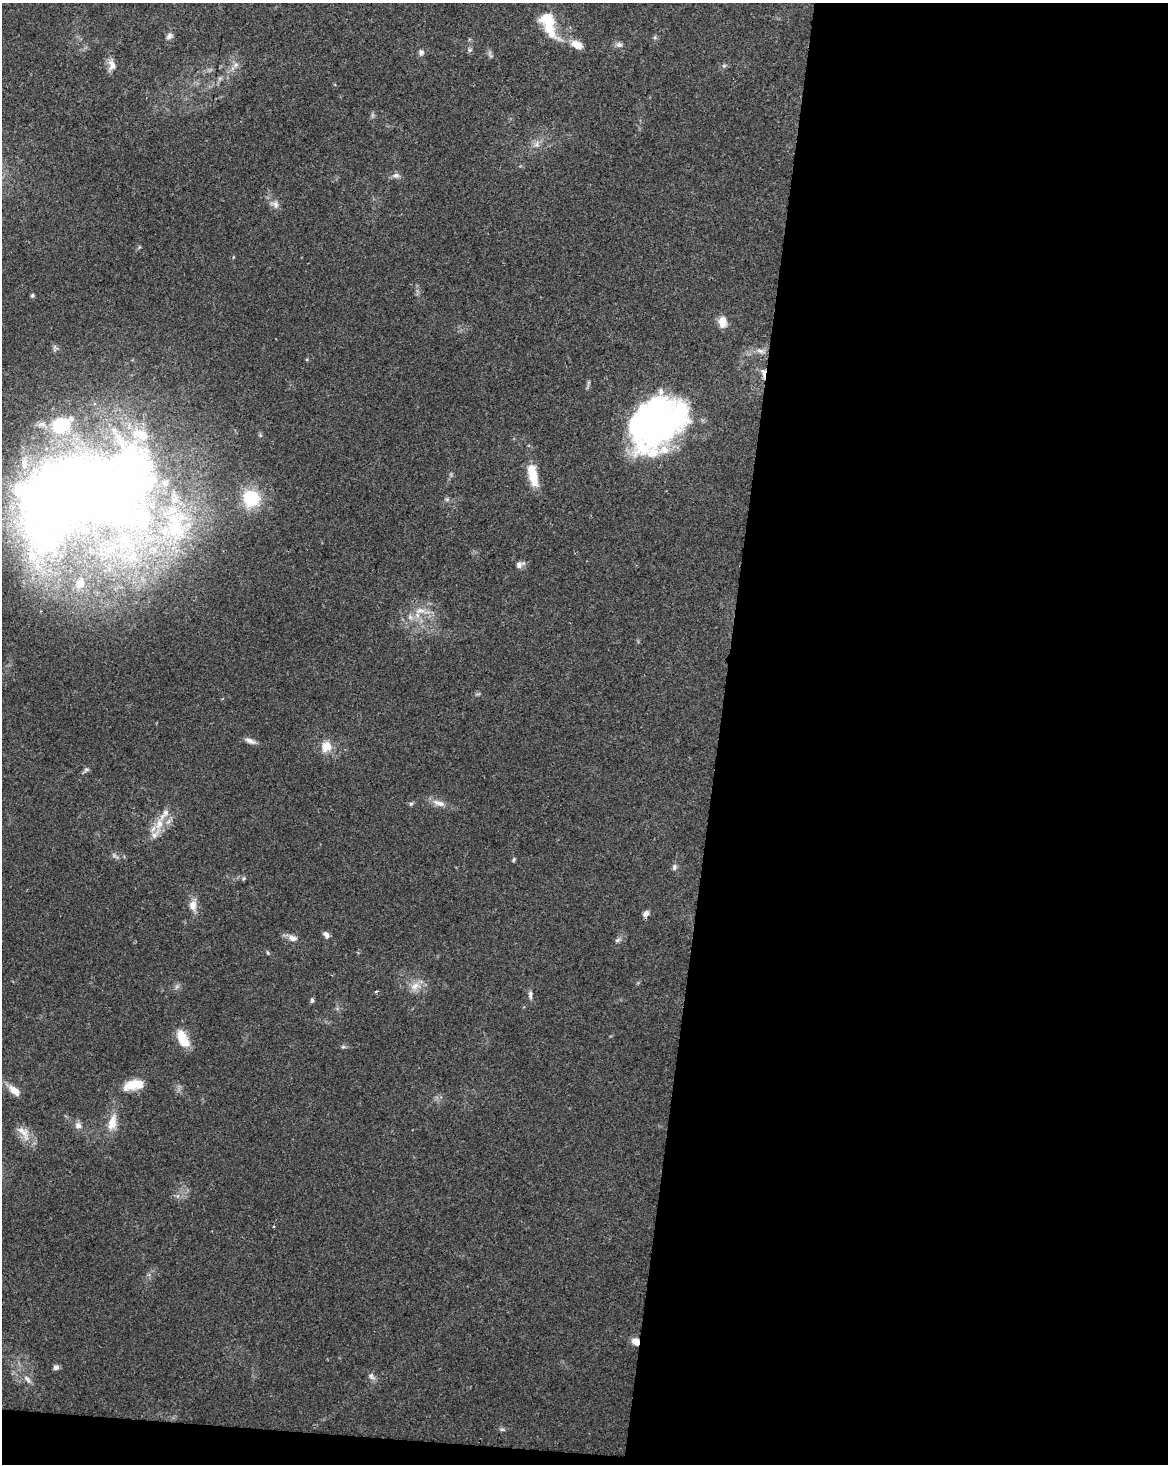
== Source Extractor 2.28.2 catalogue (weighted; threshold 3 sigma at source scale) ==
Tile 12 of 4 x 3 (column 4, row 3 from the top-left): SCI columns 3498-4663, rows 227-1688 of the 4670 x 4895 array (HDU 1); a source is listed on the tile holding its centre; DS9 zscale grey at full resolution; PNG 1170 x 1466 px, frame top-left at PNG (2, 3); no overlay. Shown black and unused: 40% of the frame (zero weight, under 2 of 3 exposures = <1% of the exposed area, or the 3 px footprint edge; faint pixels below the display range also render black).
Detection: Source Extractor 2.28.2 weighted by HDU 2 'WHT'; one run over the whole footprint, this tile lists its part. Background 0.062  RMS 0.0069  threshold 0.0309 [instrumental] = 3 sigma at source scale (4.5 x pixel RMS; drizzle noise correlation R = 1.50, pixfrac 1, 0.0396/0.0396 arcsec/px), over >= 5 px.
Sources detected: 74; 2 too faint to see at this stretch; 2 inside a brighter object's white glare — not listed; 14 inside a brighter listed object's ellipse — not listed separately; the other 56 listed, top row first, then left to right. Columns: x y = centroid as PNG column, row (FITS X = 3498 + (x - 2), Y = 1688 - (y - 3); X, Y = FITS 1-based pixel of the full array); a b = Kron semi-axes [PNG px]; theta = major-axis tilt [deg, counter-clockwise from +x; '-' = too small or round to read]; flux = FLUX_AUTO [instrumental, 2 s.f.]
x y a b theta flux
549 25 38 16 -66 25
169 36 10 7 44 2.6
577 45 15 9 -22 8.2
619 45 9 7 12 2.4
470 50 8 6 1 1.5
421 52 8 7 - 2.1
112 65 16 9 87 5.4
236 65 7 6 - 2.3
724 66 6 4 19 1.1
537 144 9 8 - 3.6
396 175 9 7 0 2.7
275 204 12 9 -53 4
32 295 5 5 - 1.1
722 322 13 9 -85 7.1
760 351 13 5 -20 2.9
764 373 14 4 -83 3.6
654 421 58 43 36 260
533 475 28 10 -77 17
83 493 162 97 16 1100
251 498 7 7 - 88
447 499 6 5 - 1.3
519 564 10 7 20 3.5
420 611 20 8 -1 8.3
250 741 16 6 -23 3.4
326 746 15 14 - 9.3
86 770 10 5 46 1.7
439 803 20 7 -16 5.7
411 804 6 5 - 1.2
159 824 19 11 73 11
115 856 13 4 -39 1.8
514 860 6 4 70 0.92
674 867 8 6 80 1.9
244 878 7 4 59 0.95
193 905 14 10 -88 6.2
646 914 8 6 61 3.2
326 935 8 6 -46 2.8
292 938 13 8 -19 4.4
617 940 9 5 27 1.7
268 953 5 4 - 0.87
177 986 7 4 19 1.5
415 986 16 11 19 7.6
376 992 4 3 - 0.96
530 995 12 5 -90 2.4
312 1000 6 5 - 1.5
185 1042 21 11 -78 11
343 1047 6 4 0 1.1
133 1085 25 11 11 14
14 1090 17 8 -39 7.1
112 1123 24 11 75 11
78 1126 9 8 - 3.6
23 1132 25 12 -45 9
636 1341 8 7 - 6.2
56 1367 7 6 - 2.1
371 1376 11 6 -63 2.5
27 1379 14 6 -49 3.4
502 1429 6 4 -1 1.2
Overlapping masked pixels (flux is a lower limit): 3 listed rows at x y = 764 373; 83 493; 636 1341